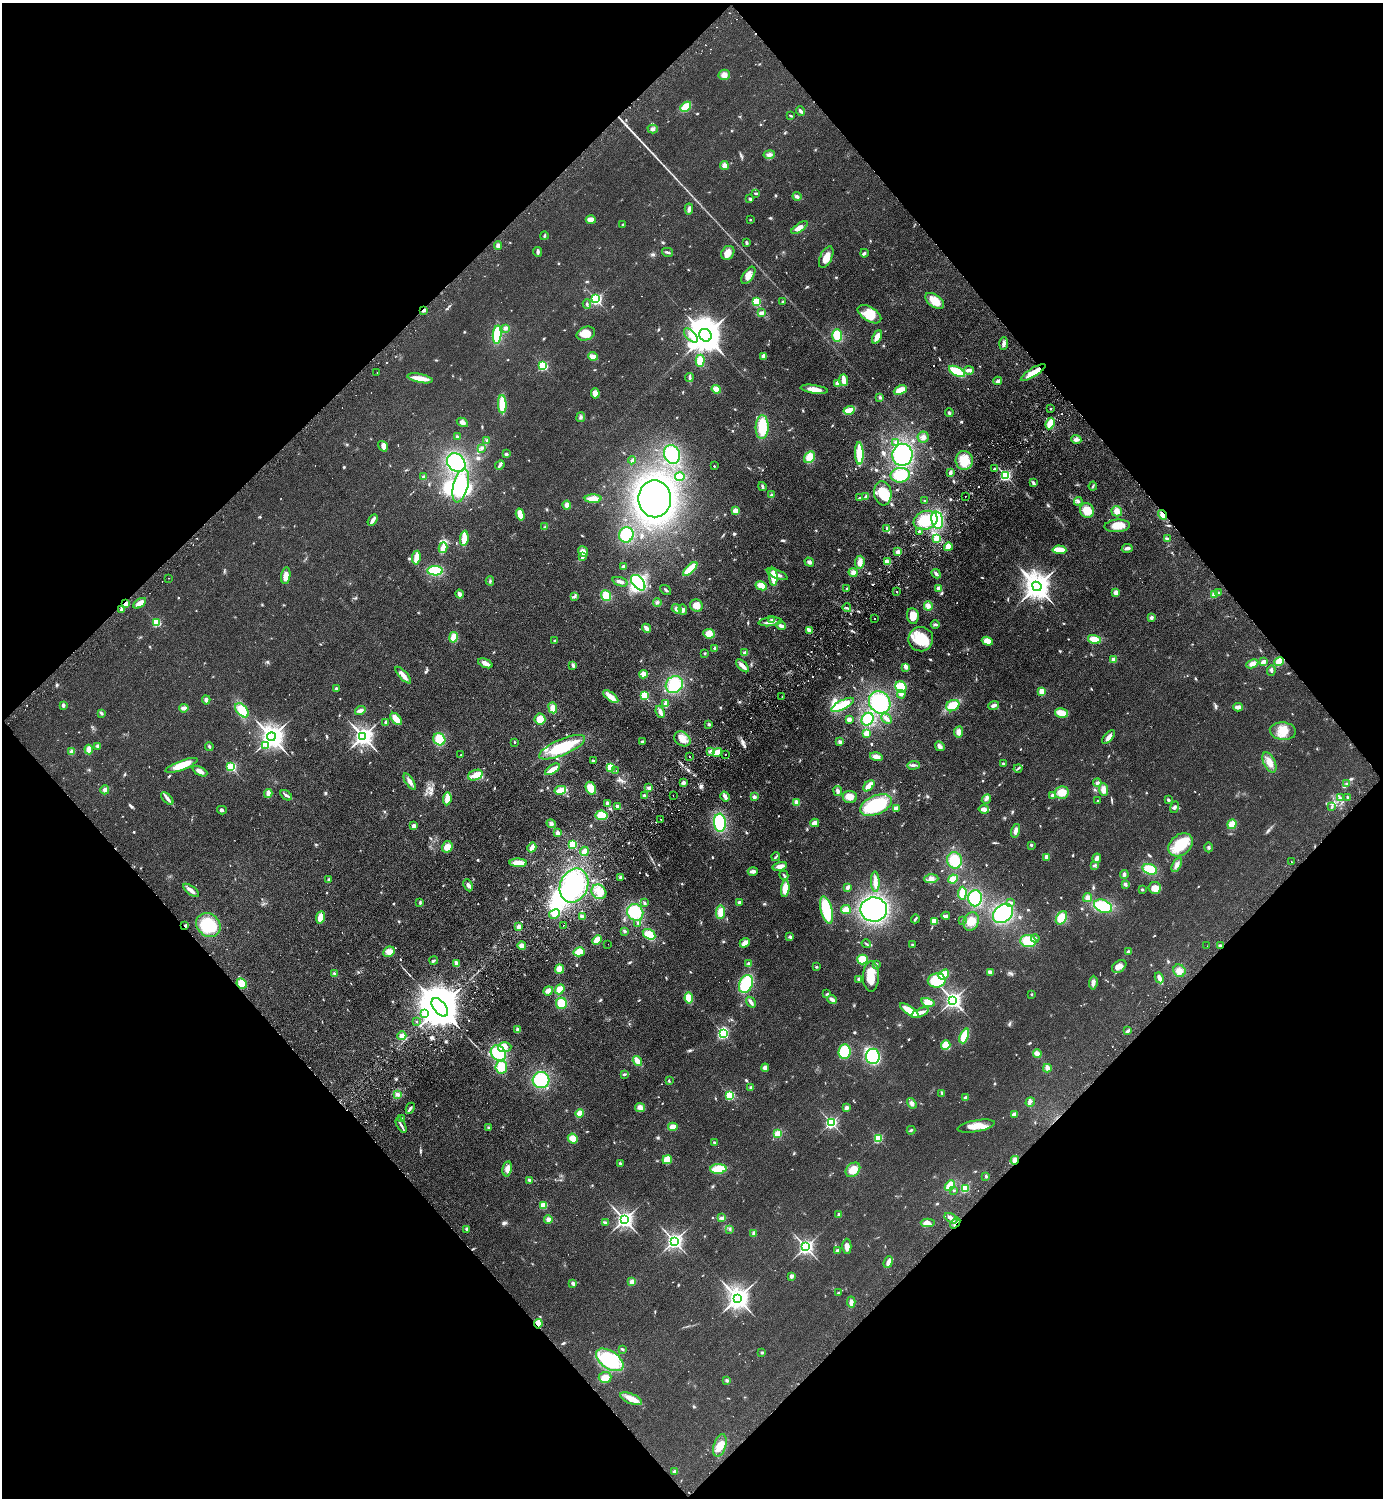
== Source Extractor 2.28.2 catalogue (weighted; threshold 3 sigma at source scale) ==
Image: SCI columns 202-5723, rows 44-6027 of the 6066 x 6072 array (HDU 1 of 3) = the unmasked area's bounding box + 8 px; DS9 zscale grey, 4 x 4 block average (1 PNG px = mean of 4 x 4 image px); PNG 1385 x 1500 px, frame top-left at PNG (2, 3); each listed source drawn as its Kron ellipse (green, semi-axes under 4 px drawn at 4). Shown black and unused: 50% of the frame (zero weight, under 2 of 3 exposures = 3% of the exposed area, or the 3 px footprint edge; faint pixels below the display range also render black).
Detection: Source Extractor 2.28.2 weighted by HDU 2 'WHT'. Background 0.0559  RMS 0.0097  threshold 0.0436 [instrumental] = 3 sigma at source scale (4.5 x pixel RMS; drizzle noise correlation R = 1.50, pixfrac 1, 0.05/0.05 arcsec/px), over >= 5 px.
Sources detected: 1003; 3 too faint to see at this stretch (4 x 4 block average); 12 inside a brighter object's white glare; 23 cosmic-ray / hot-pixel residue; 1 long thin detection or spike segment (spike, bleed or trail) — neither listed nor drawn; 9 coinciding with a brighter row at this scale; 34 inside a brighter listed object's ellipse — not listed separately; of the other 921, all 500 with FLUX_AUTO >= 6.65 (the completeness limit of this list) listed and drawn (421 fainter detections not listed), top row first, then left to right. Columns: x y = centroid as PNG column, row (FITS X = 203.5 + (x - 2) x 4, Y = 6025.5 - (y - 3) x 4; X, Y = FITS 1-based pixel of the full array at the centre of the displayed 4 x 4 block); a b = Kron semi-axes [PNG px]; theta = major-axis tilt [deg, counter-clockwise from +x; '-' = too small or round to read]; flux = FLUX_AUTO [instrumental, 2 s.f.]
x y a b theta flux
724 75 5 5 - 28
686 107 6 3 41 130
801 111 5 2 - 14
791 116 4 2 - 8
653 129 5 3 - 13
769 155 5 3 - 17
724 166 4 3 - 32
756 193 3 2 - 8.5
797 196 4 3 - 14
750 199 3 2 - 12
689 209 5 3 - 19
591 219 5 3 - 55
750 220 2 2 - 11
623 225 3 3 - 6.8
800 227 9 4 35 50
544 236 4 2 - 9.3
746 243 4 2 - 12
498 245 4 3 - 22
538 252 5 2 - 7.4
668 252 5 2 - 13
728 253 7 6 - 52
864 253 4 2 - 9.3
826 257 11 6 64 62
748 275 10 5 55 36
596 299 2 2 - 1100
935 301 11 6 -36 94
756 302 2 2 - 520
782 302 2 2 - 20
587 304 4 2 - 8.2
424 310 4 2 - 18
761 313 3 3 - 23
869 314 13 7 -32 100
505 328 4 3 - 15
586 334 9 6 17 81
497 335 9 3 85 190
691 335 8 4 -46 37
705 335 6 5 - 18000
837 335 6 5 - 130
877 337 7 3 63 58
1004 343 6 3 88 18
593 356 4 3 - 32
763 356 4 3 - 21
700 361 6 4 90 78
543 366 2 2 - 620
969 370 5 3 - 27
957 371 9 4 -28 160
1033 372 14 3 31 91
377 373 2 2 - 8.1
420 378 13 4 -12 64
689 378 4 2 - 10
844 380 5 2 - 60
998 381 4 3 - 17
838 383 3 3 - 33
716 389 5 3 - 40
814 389 14 4 -8 55
900 390 7 4 25 85
595 393 5 4 - 39
880 397 3 3 - 9.5
502 404 9 4 -89 140
1051 409 2 2 - 12
849 410 5 3 - 93
949 413 4 3 - 7.9
581 417 5 3 - 12
462 422 6 4 -29 20
1050 424 6 3 65 110
762 427 12 6 87 170
457 437 3 2 - 7.1
923 437 6 5 - 23
487 440 2 2 - 21
1076 440 5 4 - 17
896 442 4 3 - 15
383 446 6 3 -55 17
482 448 3 2 - 8.8
859 453 11 3 -89 220
506 454 4 3 - 9.7
672 454 9 8 - 270
902 455 11 10 - 430
810 457 6 5 - 100
632 460 4 2 - 12
964 460 9 8 - 100
456 463 10 8 -45 270
500 465 5 3 - 11
714 466 2 2 - 10
994 469 2 2 - 15
950 473 4 2 - 26
900 475 9 7 8 150
1005 475 2 2 - 1100
424 477 2 2 - 57
680 477 5 3 - 46
1033 483 3 2 - 17
461 486 17 7 76 300
1093 486 4 2 - 7.5
762 487 4 2 - 14
883 493 12 8 -82 120
772 495 3 3 - 12
965 496 2 2 - 12
866 497 3 2 - 27
860 498 4 2 - 8.8
593 499 8 3 0 83
655 499 18 16 -89 2000
925 501 2 2 - 14
1078 501 4 3 - 12
567 505 4 3 - 35
1087 510 8 6 -52 85
735 511 3 3 - 39
1117 511 5 5 - 36
520 514 6 3 -74 61
1163 515 5 3 - 34
373 520 6 2 58 37
926 520 12 9 20 160
937 520 9 5 -78 310
1117 526 13 6 4 70
545 527 3 3 - 11
887 528 3 3 - 6.8
919 532 2 2 - 7.1
626 535 8 7 - 220
464 538 7 4 83 64
936 538 4 3 - 43
1167 539 4 2 - 12
948 547 4 4 - 47
443 548 5 3 - 64
1127 548 5 3 - 20
1059 550 7 3 -4 91
583 551 5 4 - 34
898 552 4 3 - 21
582 557 3 3 - 16
416 558 7 3 83 72
809 562 5 3 - 15
860 562 6 4 84 36
887 562 4 3 - 47
624 567 3 3 - 15
690 569 9 3 44 150
435 571 8 4 -1 180
853 573 4 4 - 25
777 574 11 3 -22 32
936 574 5 2 - 15
286 576 8 4 81 39
773 577 9 3 -86 130
168 578 2 2 - 8.7
490 581 4 2 - 7.5
620 582 8 3 -18 19
638 583 9 5 -50 460
761 586 6 4 -27 59
1037 586 5 4 - 9900
847 588 2 2 - 6.8
938 588 3 2 - 18
666 590 6 2 -38 8.3
897 592 2 2 - 9.7
1116 593 3 3 - 35
1218 593 4 3 - 9.5
459 594 4 3 - 22
1214 594 4 3 - 29
574 596 4 3 - 9.4
606 596 5 5 - 90
657 602 4 3 - 11
140 603 7 3 34 46
126 604 3 3 - 23
696 606 6 6 - 52
928 606 5 4 - 26
847 608 4 2 - 10
677 609 5 4 - 21
122 610 2 2 - 41
683 610 5 4 - 19
913 616 8 6 -84 57
1151 618 4 3 - 14
771 619 2 2 - 7
874 619 2 2 - 8.5
156 622 2 2 - 450
770 622 11 2 7 31
935 624 4 3 - 12
781 625 5 3 - 21
646 628 5 2 - 37
809 631 4 2 - 13
709 634 6 4 -6 50
453 637 5 3 - 73
921 639 12 12 - 170
1094 639 7 3 -15 82
555 641 2 2 - 37
987 641 6 4 -18 48
715 648 2 2 - 12
705 653 2 2 - 26
745 653 4 3 - 26
1114 660 4 3 - 26
1279 661 5 4 - 62
1263 662 4 2 - 20
485 663 7 3 -23 34
1252 664 6 4 25 28
573 665 4 3 - 14
742 666 8 3 -45 40
906 667 3 3 - 17
1271 670 5 2 - 9.4
643 674 4 3 - 36
403 675 10 3 -48 45
674 684 9 8 - 190
901 687 6 5 - 85
336 689 4 2 - 11
1042 691 2 2 - 260
901 694 4 3 - 19
644 695 2 2 - 400
611 697 9 3 -38 81
782 697 2 2 - 14
206 700 4 3 - 16
880 702 12 10 -53 320
666 704 3 2 - 42
63 705 4 3 - 13
842 705 12 4 27 110
994 705 5 2 - 21
953 706 7 5 27 110
1238 707 5 3 - 27
184 708 5 3 - 23
553 708 5 4 - 51
242 710 8 5 -49 120
360 710 5 3 - 22
660 712 6 3 -67 31
101 713 4 3 - 9.6
1061 713 7 4 -14 71
396 719 7 4 -46 69
540 719 5 5 - 66
868 719 7 5 50 110
887 719 6 2 -46 23
849 720 3 3 - 21
386 723 3 2 - 21
709 724 3 2 - 8.5
1283 731 13 9 -5 79
959 732 5 4 - 32
867 734 4 3 - 44
363 736 3 3 - 3800
271 737 4 3 - 6800
1108 737 8 3 49 28
439 739 6 5 - 130
682 739 9 6 -34 57
642 741 3 3 - 8.1
514 742 2 2 - 16
840 742 3 3 - 14
266 745 3 3 - 11
97 746 3 2 - 7.2
209 746 4 2 - 8.2
940 746 5 3 - 25
562 747 25 8 23 280
89 749 5 3 - 40
711 751 3 3 - 27
72 752 2 2 - 150
717 752 5 3 - 62
725 754 2 2 - 10
461 755 2 2 - 13
689 756 2 2 - 10
876 757 6 4 -16 35
593 761 2 2 - 17
1269 762 11 5 -66 54
1003 763 4 2 - 8.2
182 765 17 4 21 120
913 765 6 3 5 14
231 767 2 2 - 660
610 767 2 2 - 390
1018 768 4 2 - 6.9
552 769 8 2 32 81
616 770 2 2 - 10
200 771 8 3 -27 36
475 775 7 5 19 59
410 782 9 3 -57 26
684 783 3 3 - 16
1097 783 4 3 - 14
1347 784 4 3 - 9.7
869 786 6 3 45 54
591 788 7 5 -64 78
649 788 4 4 - 14
105 790 4 4 - 18
560 790 6 3 13 81
1104 790 6 4 -85 40
838 791 5 3 - 18
1062 792 7 6 - 80
268 793 4 3 - 38
286 795 6 3 -34 14
1052 795 4 3 - 12
645 796 3 3 - 11
673 796 2 2 - 7.9
725 796 5 3 - 26
754 797 2 2 - 84
850 797 7 6 - 44
1340 798 4 3 - 12
1348 798 3 2 - 13
167 799 7 2 -45 18
447 799 6 4 82 50
986 799 5 3 - 12
1098 800 2 2 - 6.9
1168 800 4 2 - 8.2
608 803 4 3 - 23
797 803 2 2 - 140
876 805 17 9 23 410
618 806 4 2 - 22
1174 807 6 3 74 12
1332 807 4 2 - 6.9
896 808 3 3 - 33
984 809 5 3 - 31
222 810 5 3 - 12
602 815 6 5 - 82
661 820 2 2 - 160
720 823 9 6 -86 310
815 823 4 3 - 34
551 824 5 3 - 14
1232 824 5 4 - 70
413 826 2 2 - 96
1016 831 7 3 74 27
557 833 3 2 - 33
572 844 2 2 - 440
1031 845 2 2 - 9.7
1181 845 13 10 40 180
447 847 6 5 - 59
532 847 5 2 - 44
1209 847 5 3 - 10
584 851 5 4 - 24
776 857 4 2 - 8.3
1046 857 3 2 - 20
1097 858 4 3 - 25
955 860 8 7 - 120
1291 862 2 2 - 13
518 863 9 3 -1 84
1094 865 3 2 - 8
1177 865 8 3 63 23
780 866 7 4 16 33
1150 869 7 5 -18 140
753 871 5 3 - 30
1124 874 4 3 - 14
784 875 5 2 - 11
620 877 4 2 - 11
931 879 7 4 2 25
953 879 5 3 - 67
329 880 3 3 - 9.4
875 882 10 3 -88 45
1125 884 4 2 - 12
468 885 6 3 -65 20
574 885 17 13 66 460
848 887 4 3 - 13
1155 888 6 6 - 54
785 889 8 3 83 87
1142 889 3 2 - 6.7
191 890 9 3 -37 35
599 892 8 6 -43 58
962 893 6 3 86 69
975 898 8 7 - 190
1088 898 4 4 - 24
420 902 4 2 - 7.7
740 902 2 2 - 58
1011 902 4 2 - 11
644 903 4 2 - 8.6
1103 906 9 6 -23 240
846 909 5 4 - 33
826 910 14 5 -76 270
874 910 13 12 - 870
635 912 9 7 -54 200
721 912 7 4 84 61
1003 913 11 8 40 380
554 914 6 3 30 31
946 916 4 2 - 27
582 917 4 3 - 14
320 918 6 4 81 87
1061 918 7 5 58 83
915 919 4 2 - 9.7
962 920 2 2 - 11
934 921 4 3 - 44
971 921 9 7 71 64
638 923 3 2 - 8.9
208 925 13 11 -42 210
563 925 2 2 - 7.8
185 926 3 2 - 9.1
519 926 3 3 - 23
625 931 3 2 - 8.8
649 934 7 4 -33 100
790 937 3 3 - 11
1035 938 4 3 - 8.8
597 940 5 3 - 93
1028 941 8 6 -5 140
745 943 5 3 - 43
608 944 2 2 - 6.7
866 944 5 2 - 7.7
522 945 4 3 - 26
912 945 3 2 - 8.6
1207 946 2 2 - 19
1221 946 4 2 - 17
389 952 6 5 - 46
579 952 6 4 14 58
1128 952 2 2 - 66
862 959 5 5 - 77
434 961 4 2 - 8.6
456 964 4 2 - 31
749 964 4 3 - 14
876 964 3 3 - 9.2
1119 966 8 5 36 33
816 967 3 2 - 7.1
560 969 4 4 - 42
1179 971 6 6 - 37
990 972 4 3 - 26
334 973 3 3 - 6.9
944 974 6 3 39 110
871 976 15 8 89 120
1159 978 6 3 -62 32
858 979 3 2 - 10
937 980 9 7 8 160
242 983 5 5 - 71
1093 983 7 3 84 28
746 984 9 6 66 220
560 989 5 3 - 86
548 991 5 4 - 28
827 994 4 2 - 7.6
1032 994 2 2 - 18
689 998 5 4 - 66
832 999 5 3 - 20
953 1000 3 3 - 2900
751 1002 6 2 -57 26
928 1002 7 4 -15 50
561 1003 5 5 - 99
440 1007 11 6 -50 41000
909 1010 11 4 -34 110
920 1013 9 4 25 30
425 1014 2 2 - 10
417 1022 2 2 - 42
518 1030 4 3 - 16
1128 1031 4 2 - 15
723 1034 3 3 - 760
402 1036 4 4 - 32
964 1036 8 4 67 110
946 1045 5 4 - 57
505 1047 7 5 4 49
844 1052 7 6 - 190
498 1053 8 7 - 190
1037 1054 4 3 - 36
873 1056 8 7 - 500
637 1061 5 2 - 69
501 1067 6 6 - 85
765 1068 4 4 - 24
1047 1068 4 2 - 38
624 1074 3 2 - 8.8
541 1080 8 8 - 280
669 1081 3 2 - 6.8
751 1087 3 3 - 12
942 1093 4 2 - 7.6
398 1094 4 3 - 13
730 1095 2 2 - 600
965 1098 3 2 - 18
1030 1102 5 2 - 9.6
912 1103 6 3 -57 19
640 1107 5 4 - 28
410 1108 6 2 63 12
847 1108 4 3 - 21
580 1113 4 3 - 50
1014 1114 3 2 - 35
401 1118 2 2 - 23
831 1123 2 2 - 1200
401 1125 8 2 -63 14
976 1126 19 5 10 83
673 1127 5 3 - 44
489 1128 3 3 - 8.2
911 1130 4 2 - 8.1
778 1134 3 3 - 53
878 1138 2 2 - 530
573 1139 5 4 - 65
714 1142 3 2 - 6.8
667 1160 5 4 - 80
1015 1160 4 4 - 30
620 1163 3 2 - 8.9
507 1169 7 4 79 27
718 1169 8 5 2 140
853 1170 8 6 44 72
986 1176 3 2 - 6.8
529 1180 3 2 - 13
950 1186 6 4 49 89
965 1189 2 2 - 360
954 1190 2 2 - 19
543 1205 2 2 - 230
839 1215 4 3 - 13
721 1218 4 3 - 12
951 1218 7 3 -32 32
548 1219 4 4 - 16
624 1220 3 3 - 2900
605 1223 4 3 - 11
928 1223 7 3 -1 46
955 1223 6 2 51 15
467 1229 3 2 - 10
730 1229 3 2 - 6.8
754 1233 4 3 - 18
674 1241 3 2 - 2500
847 1246 7 4 90 31
806 1247 3 2 - 2200
837 1250 4 2 - 8.7
888 1262 6 2 68 35
791 1276 2 2 - 69
632 1282 2 2 - 160
573 1283 4 3 - 15
838 1293 2 2 - 17
738 1298 4 3 - 5400
851 1302 6 3 -86 28
538 1324 4 3 - 90
622 1349 3 2 - 6.6
762 1352 2 2 - 8.4
610 1360 15 8 -34 330
605 1377 6 5 - 57
727 1380 3 3 - 12
631 1399 11 5 -22 58
720 1445 11 6 73 67
675 1472 3 2 - 15
Overlapping masked pixels (flux is a lower limit): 9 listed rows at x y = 424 310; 1033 372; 1163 515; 126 604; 185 926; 1221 946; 1015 1160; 955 1223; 538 1324